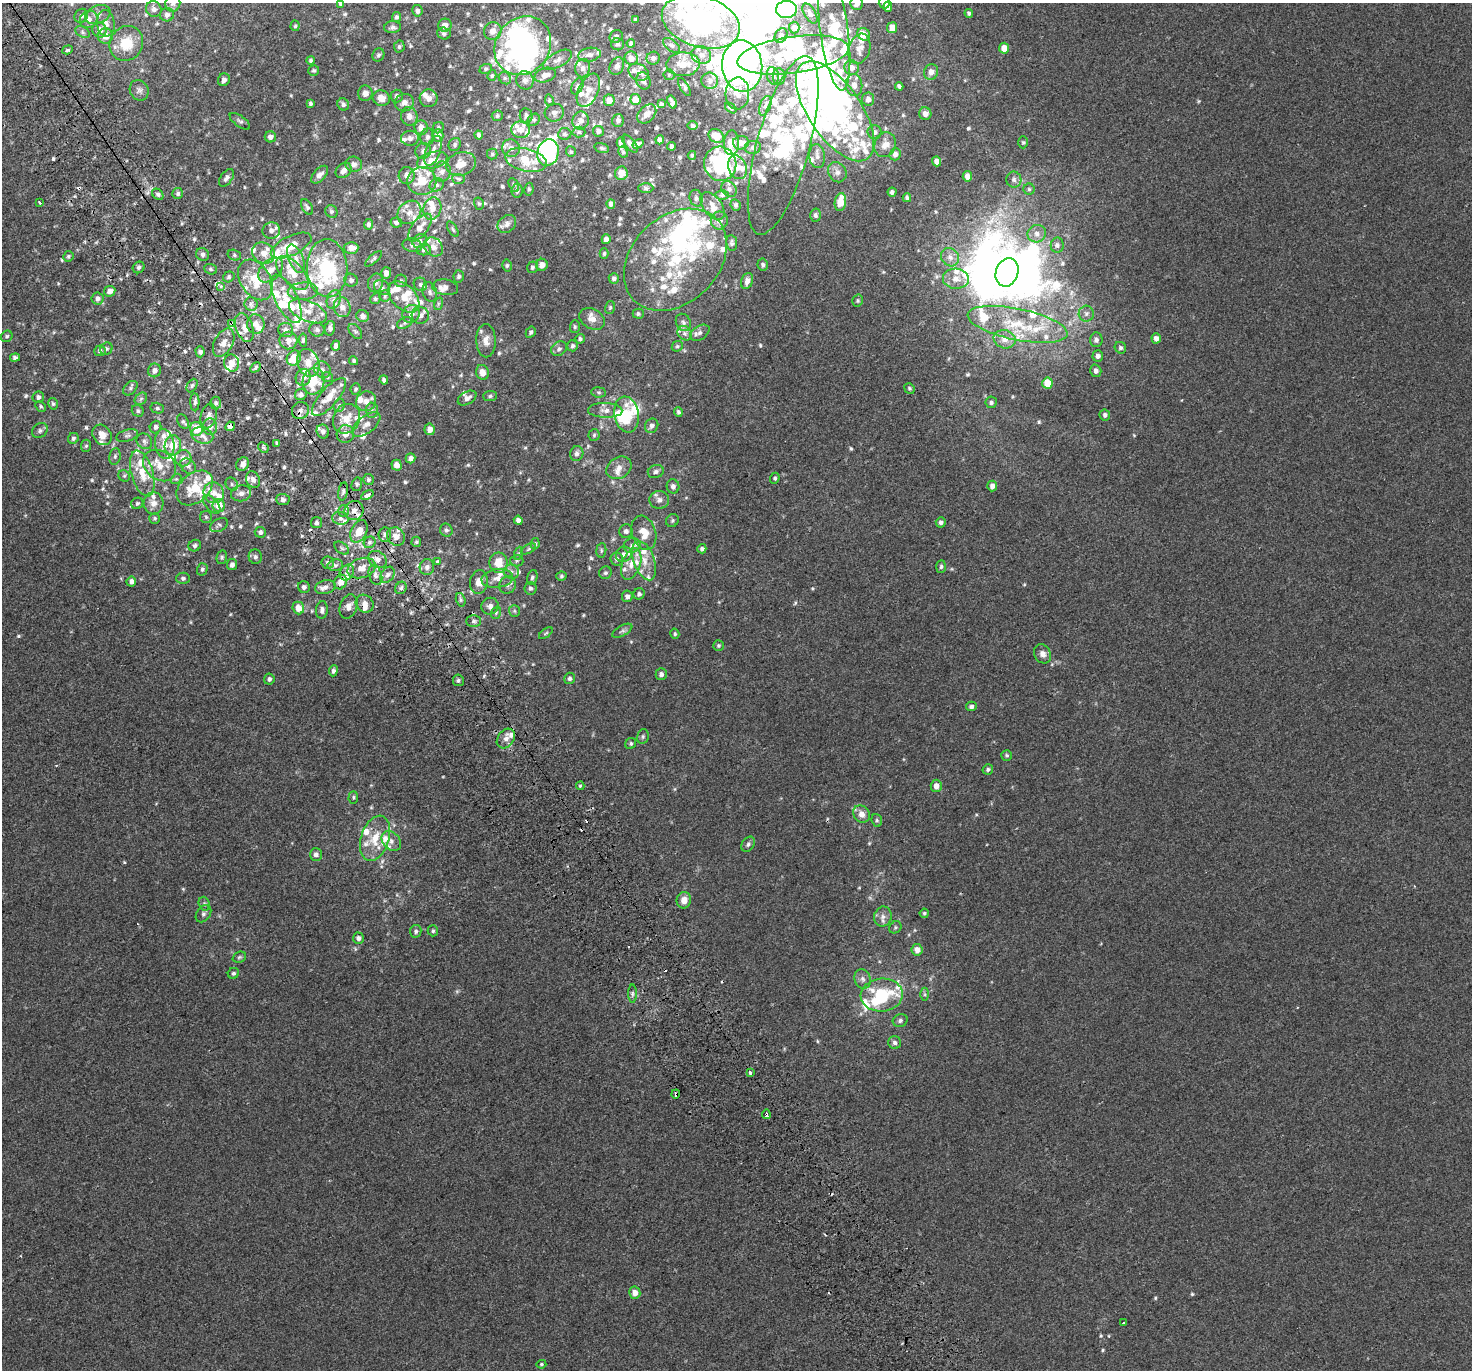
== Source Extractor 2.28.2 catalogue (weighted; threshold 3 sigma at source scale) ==
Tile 11 of 4 x 4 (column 3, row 3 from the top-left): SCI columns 2988-4457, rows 1607-2974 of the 5984 x 5889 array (HDU 1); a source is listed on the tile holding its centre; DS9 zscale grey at full resolution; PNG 1474 x 1372 px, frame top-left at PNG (2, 3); each listed source drawn as its Kron ellipse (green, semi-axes under 4 px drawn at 4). Shown black and unused: <1% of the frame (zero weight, under 2 of 3 exposures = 3% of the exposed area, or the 3 px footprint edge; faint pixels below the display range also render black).
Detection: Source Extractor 2.28.2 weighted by HDU 2 'WHT'; one run over the whole footprint, this tile lists its part. Background 4.24e-04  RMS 0.0056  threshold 0.0251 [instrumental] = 3 sigma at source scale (4.5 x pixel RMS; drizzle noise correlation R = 1.50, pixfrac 1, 0.0396/0.0396 arcsec/px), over >= 5 px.
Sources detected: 816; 3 too faint to see at this stretch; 23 inside a brighter object's white glare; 14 cosmic-ray / hot-pixel residue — neither listed nor drawn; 167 inside a brighter listed object's ellipse — not listed separately; of the other 609, all 500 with FLUX_AUTO >= 0.769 (the completeness limit of this list) listed and drawn (109 fainter detections not listed), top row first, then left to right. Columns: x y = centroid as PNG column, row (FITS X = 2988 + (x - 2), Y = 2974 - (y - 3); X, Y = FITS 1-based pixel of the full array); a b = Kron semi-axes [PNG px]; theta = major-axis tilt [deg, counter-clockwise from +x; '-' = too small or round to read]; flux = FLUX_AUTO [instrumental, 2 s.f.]
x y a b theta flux
341 3 4 4 - 1.2
857 3 7 6 - 2.9
884 3 5 5 - 2.1
173 4 8 7 - 1.7
888 7 5 4 - 2.9
154 9 8 7 - 1.9
787 10 10 8 3 44
417 11 6 5 - 1.7
810 13 11 5 -59 1.6
969 13 4 4 - 0.99
98 14 13 9 22 2.8
167 15 7 6 - 1.8
81 16 7 6 - 1.4
396 17 5 4 - 1.1
89 19 9 8 - 2.9
635 20 3 3 - 0.8
701 22 40 25 -17 120
106 23 13 9 -83 3.3
445 25 7 6 - 3
295 26 5 4 - 0.79
392 27 8 6 5 1.7
794 27 6 5 - 2.1
892 28 5 5 - 7.3
100 30 7 7 - 3.9
493 31 9 8 - 4.1
834 31 60 14 -82 33
83 32 8 5 -28 1.1
444 34 7 5 -18 1.2
864 34 7 5 -43 4.7
105 36 7 7 - 4.9
616 36 7 6 - 1.4
781 36 8 6 61 1.5
126 43 18 16 57 12
631 43 4 4 - 1.2
617 44 6 6 - 1.1
672 45 10 5 -38 1.4
523 46 31 27 52 120
399 47 6 5 - 0.93
1004 48 5 5 - 5.4
859 49 15 10 72 3.9
67 50 5 4 - 1.1
378 55 7 5 60 1.2
589 55 11 7 9 2.7
701 55 10 8 -27 3.1
793 55 56 18 8 37
631 58 7 6 - 3.7
653 58 7 6 - 1.5
311 60 4 4 - 0.93
558 60 16 7 29 3.2
683 64 17 12 2 9.6
617 66 9 7 66 2.2
742 66 26 20 -85 170
583 68 9 7 82 2.5
852 68 7 7 - 2.8
486 69 6 5 - 0.77
314 70 6 5 - 0.89
639 72 10 8 -26 3.1
931 72 8 7 - 3.5
492 75 5 4 - 0.78
545 75 11 7 17 3.4
669 75 5 5 - 0.8
773 76 9 6 -79 1.7
779 77 8 6 -90 1.3
505 78 6 5 - 1
224 80 6 5 - 1.8
525 80 9 8 - 2.4
643 81 9 7 -66 1.9
710 81 8 8 - 2.3
854 85 11 8 -83 3.2
577 86 9 5 62 1.5
899 86 4 4 - 1.3
684 87 10 4 -59 1.1
139 90 10 9 - 2.2
588 90 18 10 65 5.8
365 93 8 7 - 2.6
737 93 16 12 87 5.4
397 96 6 6 - 1.6
381 98 9 7 -19 4.4
429 98 9 9 - 3.3
868 99 7 6 - 2.7
549 100 6 4 -83 0.82
609 100 6 5 - 4.3
635 100 5 5 - 5.4
672 102 7 4 -70 1.4
404 103 9 8 - 3.3
310 104 4 3 - 0.94
343 104 6 5 - 1.5
661 104 4 4 - 1
765 106 10 5 69 1.8
731 108 7 3 -37 0.98
835 111 58 26 -56 190
554 113 9 9 - 2.2
647 114 11 7 45 3.4
925 114 6 6 - 3.1
409 116 9 8 - 3.4
497 116 6 5 - 0.85
526 116 7 6 - 1.4
534 120 6 5 - 0.95
618 120 6 5 - 1.8
240 121 12 5 -36 1.4
581 121 9 8 - 2.3
693 126 5 4 - 1.1
421 128 7 6 - 4.6
438 128 6 5 - 0.81
520 130 9 8 - 4.4
598 131 5 5 - 1.6
579 132 6 5 - 0.97
874 132 7 7 - 2
565 134 6 6 - 1.1
438 135 6 6 - 3.6
479 135 4 4 - 1.3
716 136 8 6 -33 8.3
270 137 5 5 - 2.4
427 137 8 7 - 1.9
410 138 9 7 4 2.6
660 140 4 4 - 2.1
621 142 5 4 - 1.5
1023 142 6 5 - 0.8
731 143 12 7 88 6.6
741 143 8 6 2 4.7
455 144 7 6 - 1.1
630 144 10 5 -51 1.7
638 144 6 4 33 1.4
783 145 92 26 75 62
885 145 13 10 65 4.7
671 146 4 3 - 1.1
753 147 8 6 9 1.8
511 148 9 8 - 3.2
602 148 8 4 -16 0.87
423 151 8 7 - 2.2
433 151 16 7 70 4.1
571 152 5 5 - 0.82
623 152 6 4 -62 0.79
548 153 13 10 73 49
492 154 5 5 - 0.81
895 154 6 5 - 2.3
692 155 4 3 - 0.79
817 156 12 8 -85 3
432 160 15 8 15 5.3
526 160 21 11 -13 13
937 161 5 4 - 3
354 164 8 7 - 2.8
461 164 15 11 17 6
720 164 17 16 - 55
737 167 12 9 -69 4.5
344 170 9 6 42 2.9
442 171 10 8 80 3.3
837 172 10 9 - 3.1
621 173 7 6 - 4
320 175 11 6 47 2.7
407 176 8 8 - 3.3
967 176 5 4 - 3.3
226 178 10 5 55 1.9
459 179 7 5 -3 0.93
1014 180 8 7 - 1.9
422 181 14 14 - 13
437 185 7 6 - 1.3
514 185 7 4 -61 0.84
646 188 7 5 0 1.1
529 189 6 4 81 0.88
729 189 8 6 -46 1.6
1029 189 5 5 - 0.94
517 191 7 5 84 1.6
892 192 4 4 - 1.5
178 193 5 5 - 1.3
158 194 6 5 - 1.1
722 195 6 5 - 0.82
696 198 8 6 -76 1.7
907 198 4 4 - 1.3
840 202 9 5 82 9.4
40 203 3 3 - 1.7
479 204 6 5 - 0.83
611 204 5 4 - 1.6
736 205 6 5 - 0.97
713 206 16 9 -54 4.9
307 207 8 5 -61 1.3
432 209 11 9 73 4.7
331 211 6 6 - 1
409 212 13 10 42 5.1
815 215 6 5 - 1.4
719 220 9 8 - 2.5
396 222 6 5 - 1.4
368 224 5 4 - 1.5
507 224 10 8 42 2.7
420 227 16 8 51 5.4
453 229 8 4 -58 0.91
271 230 9 8 - 2.6
1037 234 9 8 - 2.9
606 239 5 4 - 2.6
420 241 8 6 32 1.8
732 243 8 5 -83 1.2
412 245 10 6 -13 2.1
1057 245 7 6 - 1.4
291 246 22 9 26 9.8
433 247 10 8 -46 3.1
351 248 7 6 - 3.9
424 250 7 5 8 1.2
263 253 12 10 -31 4.7
203 254 6 6 - 1.7
604 254 5 4 - 0.83
234 255 7 5 -16 0.93
68 256 5 5 - 0.8
950 257 10 8 -45 3.1
296 259 15 7 -67 3.5
374 259 11 4 42 0.97
675 260 58 43 44 59
542 265 6 6 - 3.6
763 265 6 5 - 1.1
507 266 6 4 -77 0.9
139 267 6 5 - 1.2
532 267 6 5 - 1.2
327 268 29 20 -87 42
211 269 6 5 - 0.92
271 270 15 9 45 5.1
1007 272 14 11 71 260
292 273 21 10 -48 9.3
386 273 6 5 - 2.9
459 276 6 5 - 1
229 277 6 5 - 0.99
614 278 5 5 - 1.3
956 279 13 10 -6 5
255 280 22 15 -57 16
351 280 7 6 - 1.4
401 281 6 6 - 1.1
747 281 8 6 71 2.6
375 283 9 7 75 2.1
420 284 7 6 - 1.4
221 286 4 3 - 2.1
445 287 13 7 -8 2.6
382 288 8 7 - 1.7
110 291 6 5 - 2.7
303 291 15 8 3 4.7
430 292 10 7 -72 1.8
385 296 6 5 - 0.93
404 297 18 12 -45 8.9
97 299 6 6 - 2
286 299 26 11 -63 10
375 299 5 5 - 0.9
334 300 9 7 69 2.5
858 301 6 5 - 0.77
251 304 6 6 - 1.6
438 304 6 4 72 0.84
342 307 10 8 -75 4
610 307 6 5 - 0.86
308 311 20 10 -23 6.7
411 314 9 8 - 3.4
638 314 5 5 - 1.1
1086 314 8 7 - 1.8
420 315 9 8 - 2.4
363 316 6 6 - 2.2
592 319 13 10 -30 4.3
683 322 9 7 -63 2
232 323 4 3 - 3.2
405 323 8 5 27 1.2
256 324 10 9 - 3.5
1017 324 51 15 -12 26
244 327 15 8 -70 5.1
575 327 6 5 - 0.85
330 328 7 5 77 1.8
286 330 7 7 - 2.6
317 330 7 7 - 1.4
355 332 9 5 -52 1.2
531 332 6 4 59 1.1
685 333 8 6 -45 1.9
700 333 11 7 33 2.2
7 336 6 5 - 1
1156 338 5 4 - 2.5
580 339 5 4 - 1.1
1005 339 11 9 -17 3.8
288 340 9 8 - 4.3
303 340 7 4 -83 0.94
1096 340 7 6 - 1.9
486 341 16 10 -88 4.3
224 343 15 9 62 4.4
336 346 5 4 - 2.1
573 346 5 5 - 1.1
677 346 6 5 - 0.83
1120 348 6 5 - 1.2
106 349 6 6 - 1
559 349 8 6 38 1.6
100 351 6 5 - 1.4
200 352 6 4 -88 1
1098 356 6 5 - 1.9
15 357 5 4 - 1.3
294 358 8 6 54 11
354 361 4 4 - 0.78
231 363 9 7 -75 3.6
308 363 14 10 -68 6.1
255 367 6 4 47 0.95
154 370 7 6 - 2.8
322 370 9 7 -45 2.2
1096 371 6 5 - 2
482 372 7 6 - 4.4
303 377 8 7 - 3.1
327 377 6 5 - 0.82
384 380 4 4 - 1.4
313 381 13 11 78 16
1047 383 5 5 - 13
192 385 7 5 62 1.2
130 388 8 6 45 1.2
909 388 5 5 - 0.9
355 389 6 5 - 0.89
599 392 7 5 -7 0.95
301 394 6 5 - 1.5
490 396 7 5 2 1
38 397 6 5 - 1.5
329 397 24 9 49 9.5
467 398 10 6 30 2.3
141 399 7 5 44 1.1
366 401 10 9 - 3.8
195 402 9 4 -89 1.3
991 402 6 6 - 1.2
216 403 6 5 - 1.3
53 404 6 4 -74 0.92
339 405 7 5 67 1.2
41 406 6 4 -46 0.78
157 408 7 5 -14 0.94
300 410 9 8 - 2.5
372 410 7 6 - 1.5
605 410 17 7 -2 3.5
138 411 6 5 - 1
678 412 5 4 - 0.96
626 414 18 12 -80 13
1105 415 5 5 - 1.6
209 416 12 8 76 3.1
347 419 15 13 60 9.3
183 421 8 5 -62 1.1
366 425 17 8 39 4.3
230 426 5 4 - 3.3
652 426 7 6 - 1.9
155 427 6 5 - 1.8
210 427 8 7 - 3.2
196 429 7 6 - 12
430 429 6 5 - 3.4
40 431 8 7 - 1.5
323 431 7 6 - 1.8
345 434 9 8 - 4.3
102 435 11 9 -54 4.6
127 435 11 6 17 1.4
594 435 6 5 - 1
202 436 11 8 -15 3.6
73 438 6 5 - 1.1
144 441 8 7 - 1.7
277 443 4 3 - 1.2
165 444 15 9 -82 5.1
173 445 10 8 82 8.8
86 446 6 5 - 0.91
263 447 6 4 -46 0.85
577 454 7 6 - 1.9
115 456 8 5 80 1.2
183 458 8 8 - 4
411 458 5 5 - 2.4
243 464 7 6 - 2.8
396 465 5 5 - 3.8
160 466 18 14 -39 8.4
188 466 9 7 -40 1.8
619 468 13 10 31 3.9
656 472 8 6 18 1.6
142 473 23 11 -74 11
124 476 6 5 - 0.94
775 478 5 4 - 0.9
176 479 6 4 41 0.77
253 480 8 6 -64 2.4
368 480 5 5 - 1
232 484 7 6 - 1.4
357 484 7 5 75 1.1
673 486 7 6 - 1.9
992 486 5 5 - 3
195 488 21 14 41 16
343 491 9 4 80 1.4
214 493 10 10 - 4.2
241 493 10 8 8 2.9
367 495 7 3 34 10
283 500 6 5 - 1.6
659 500 10 9 - 2.7
137 503 6 5 - 0.99
154 503 11 10 - 3.6
212 504 11 6 -49 1.9
219 505 6 6 - 7.4
354 510 9 9 - 3.8
344 511 6 5 - 1.3
206 517 6 6 - 1
155 518 5 5 - 0.82
340 518 8 6 -13 1.9
518 520 4 4 - 2
672 521 7 6 - 0.98
941 522 5 5 - 1.5
316 523 5 5 - 1.2
219 525 9 6 26 1.4
446 530 7 6 - 1.3
359 531 12 7 63 6.9
626 531 7 6 - 1.7
260 532 5 5 - 1.5
644 533 17 12 -72 7.8
385 535 7 6 - 1.5
396 536 9 8 - 3.9
370 542 6 5 - 1.2
416 542 5 5 - 0.86
535 544 5 4 - 0.77
632 545 8 7 - 1.9
195 546 6 5 - 1.2
342 548 8 5 -36 1.3
528 549 8 4 28 1.1
702 549 4 4 - 1.3
601 550 7 5 84 0.98
519 553 6 4 71 0.87
624 554 8 7 - 2.5
222 557 7 5 77 0.91
255 557 7 6 - 1.3
377 559 10 7 -38 3.4
617 559 6 6 - 1.7
517 561 6 5 - 1.1
644 561 20 10 -70 7.6
437 562 3 3 - 5.8
328 563 6 6 - 1.5
498 563 10 9 - 8.2
631 564 16 9 70 5.4
232 565 5 5 - 1.9
335 565 8 6 12 1.4
427 567 8 7 - 2.1
941 567 6 4 85 0.99
362 568 14 9 18 5.9
202 569 6 5 - 0.99
347 572 8 6 58 2.5
511 572 7 7 - 1.8
605 573 6 6 - 1.1
375 575 10 6 -72 2.2
387 575 8 6 57 2.2
561 576 5 4 - 0.9
183 578 7 6 - 1.2
497 578 16 9 7 4.7
532 578 8 5 73 1.2
131 581 5 5 - 2.3
341 582 7 6 - 5.4
479 582 12 9 81 5.5
507 585 9 8 - 2.1
304 587 6 5 - 1.6
325 587 10 6 16 2.7
401 588 6 5 - 1.2
530 588 6 6 - 1.3
639 594 6 5 - 1.2
627 596 6 5 - 1.9
461 600 7 4 -73 1
365 604 9 8 - 3.1
490 606 9 8 - 2.8
349 607 13 8 71 3.3
298 608 6 5 - 5.6
322 610 9 5 84 1.8
514 611 6 5 - 0.99
496 613 6 5 - 0.89
473 621 7 5 0 1.5
622 631 11 5 29 1.4
546 633 8 4 35 0.77
675 634 5 4 - 0.8
718 645 5 5 - 0.81
1043 654 10 8 -58 3
333 671 5 4 - 1.4
661 674 6 5 - 1.9
569 678 6 5 - 1.3
269 679 5 5 - 1.3
458 680 6 5 - 1.2
971 706 5 5 - 1.5
643 736 7 5 76 1.2
506 739 11 8 52 3
631 743 6 5 - 0.94
1007 755 5 5 - 0.87
988 769 5 5 - 1.1
580 786 4 4 - 0.86
936 786 6 5 - 3.5
353 797 6 4 88 0.86
862 814 9 8 - 4.5
877 820 6 5 - 0.95
375 838 23 14 72 13
391 841 11 8 -47 3
748 844 8 6 55 1.5
316 855 6 6 - 1.8
684 900 8 7 - 4.3
204 904 7 5 -70 1.2
924 913 4 4 - 0.82
203 914 9 6 54 1.6
883 917 10 8 72 3
895 927 6 5 - 0.92
416 931 6 5 - 1.2
433 931 5 5 - 0.91
358 938 5 5 - 1.6
917 950 6 5 - 4.1
239 957 7 5 21 1.1
233 973 6 5 - 1.1
863 979 10 8 -73 2.3
632 994 9 4 -90 1.2
925 994 6 4 -89 1
882 995 21 16 5 25
900 1020 7 6 - 1.5
895 1043 6 6 - 1.7
750 1072 3 3 - 4.9
676 1094 4 3 - 10
766 1114 4 3 - 4.9
635 1293 6 5 - 4
1124 1323 3 3 - 0.92
541 1364 5 4 - 0.79
Overlapping masked pixels (flux is a lower limit): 11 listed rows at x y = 232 323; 244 327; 329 397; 300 410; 230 426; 345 434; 359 531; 365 604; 473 621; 676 1094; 766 1114
Isophote crosses this tile's border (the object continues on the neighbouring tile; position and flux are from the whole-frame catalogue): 8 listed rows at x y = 341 3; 857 3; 884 3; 173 4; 787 10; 701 22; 834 31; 523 46
Unlisted compact peaks at least as high as the median listed source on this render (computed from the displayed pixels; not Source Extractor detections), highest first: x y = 302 536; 411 613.